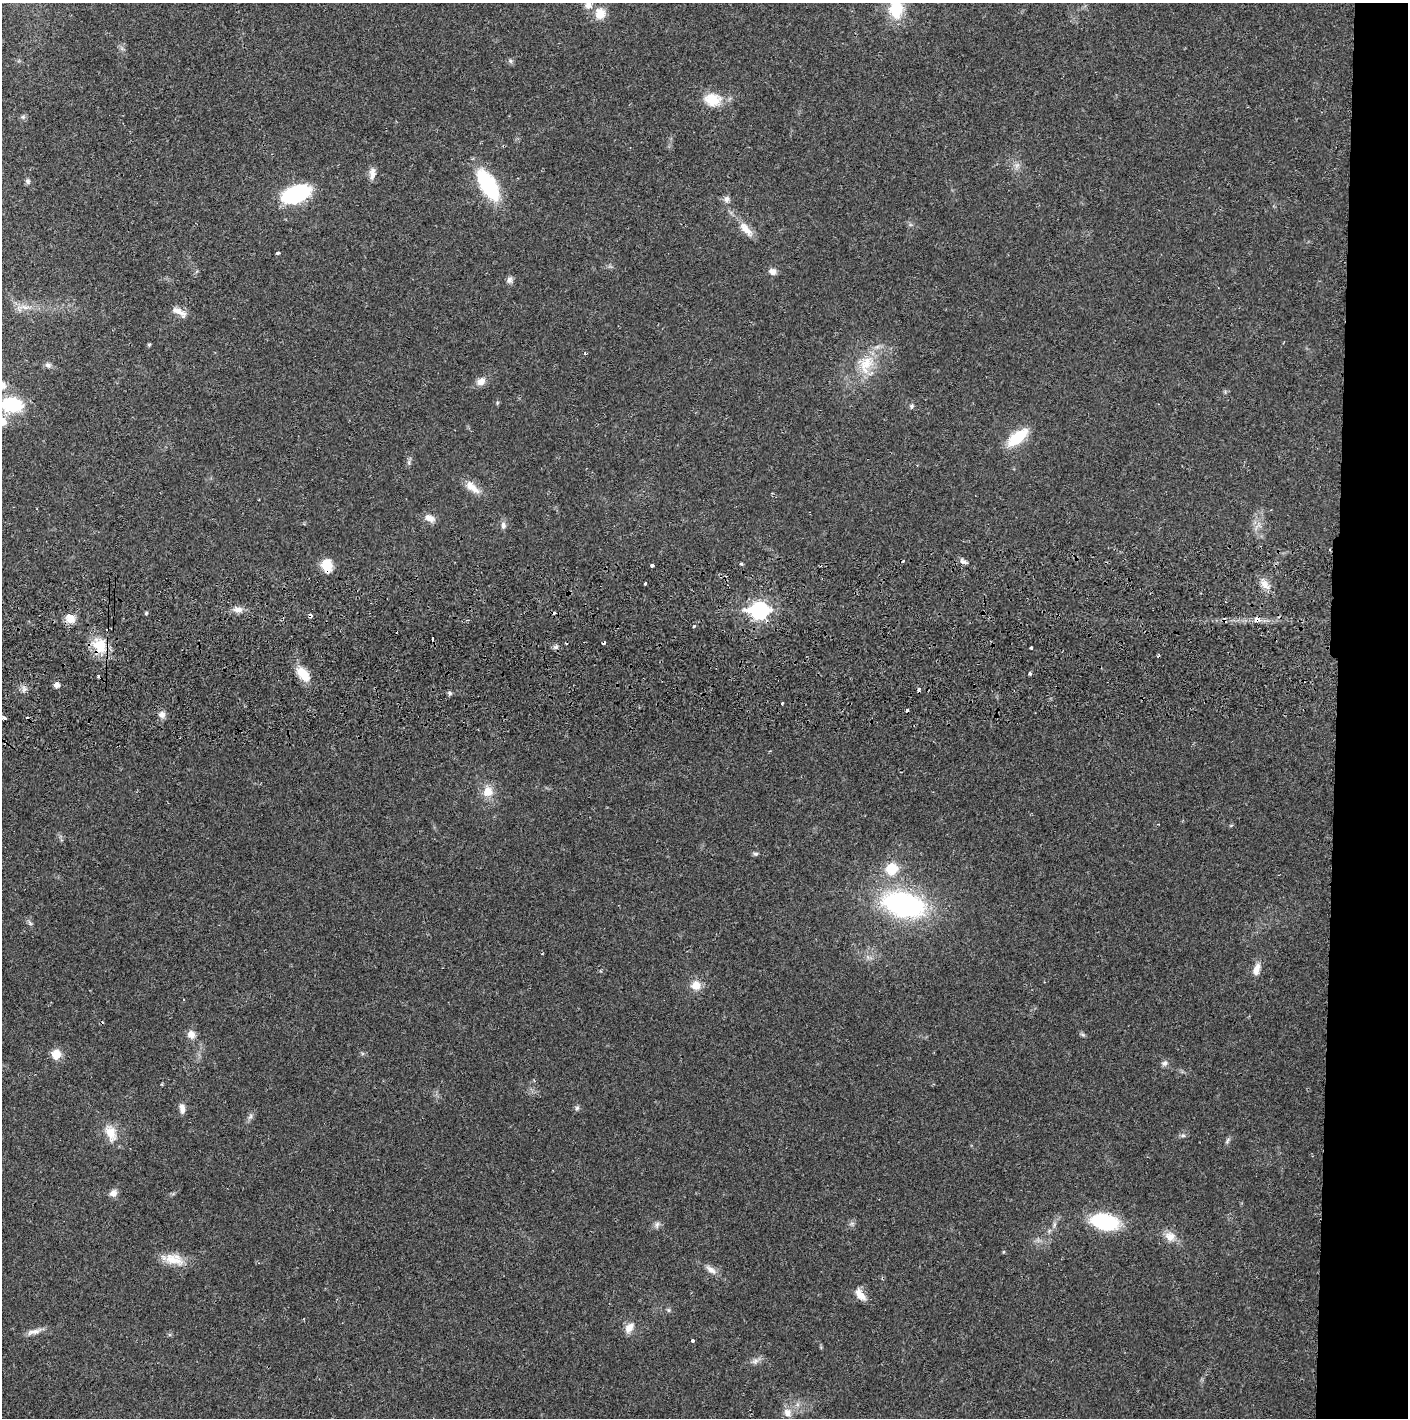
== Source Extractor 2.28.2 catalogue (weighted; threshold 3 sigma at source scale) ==
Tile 6 of 3 x 3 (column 3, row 2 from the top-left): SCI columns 2816-4221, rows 1471-2886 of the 4228 x 4359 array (HDU 1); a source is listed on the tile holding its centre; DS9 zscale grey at full resolution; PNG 1410 x 1420 px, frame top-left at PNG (2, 3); no overlay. Shown black and unused: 5% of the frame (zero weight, under 2 of 3 exposures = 3% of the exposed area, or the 3 px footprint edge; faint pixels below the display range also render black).
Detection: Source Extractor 2.28.2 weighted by HDU 2 'WHT'; one run over the whole footprint, this tile lists its part. Background 0.0214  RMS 0.0035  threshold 0.0156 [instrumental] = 3 sigma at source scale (4.5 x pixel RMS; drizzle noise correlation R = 1.50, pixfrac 1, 0.05/0.05 arcsec/px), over >= 5 px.
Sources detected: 97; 1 inside a brighter object's white glare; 10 cosmic-ray / hot-pixel residue — not listed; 1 inside a brighter listed object's ellipse — not listed separately; the other 85 listed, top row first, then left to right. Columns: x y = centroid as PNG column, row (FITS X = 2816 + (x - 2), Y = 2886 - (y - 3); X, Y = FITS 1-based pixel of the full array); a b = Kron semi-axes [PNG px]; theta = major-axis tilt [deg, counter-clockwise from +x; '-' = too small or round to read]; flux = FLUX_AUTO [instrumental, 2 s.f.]
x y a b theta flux
588 5 10 8 -67 2.2
896 9 17 12 87 14
600 13 15 13 74 4.6
510 61 6 6 - 0.71
712 99 23 16 -5 7.5
1017 165 7 4 18 0.94
372 172 15 9 -86 2.1
28 181 7 6 - 0.81
488 185 28 13 -59 32
295 193 26 16 28 28
726 199 9 7 -90 1.3
746 229 25 9 -48 4.3
278 253 4 3 - 0.61
772 271 10 8 -20 1.8
510 280 9 8 - 1.2
179 312 22 7 -30 2.7
149 345 5 4 - 0.41
585 353 4 3 - 0.41
866 364 24 18 50 9.6
48 365 9 6 -43 1.1
481 382 12 9 34 2.4
11 405 16 12 -6 24
912 406 7 5 62 0.7
2 421 12 11 - 3.7
1017 438 22 10 39 12
409 463 8 4 -89 0.73
472 487 25 9 -42 4.1
430 518 12 9 -21 2.7
503 525 10 7 -86 1.4
963 561 9 5 -36 1.2
741 564 4 3 - 0.54
327 565 13 9 -76 7.8
652 565 4 3 - 1.4
645 583 3 3 - 0.84
1265 585 17 7 -51 2.8
238 609 12 8 3 2.1
759 611 9 7 0 99
310 615 4 3 - 2.5
70 619 13 10 25 3.2
1257 619 4 4 - 3.7
1224 620 6 3 -70 0.55
694 626 3 2 - 0.94
432 639 4 3 - 1.6
100 646 22 19 -76 8.9
556 647 6 5 - 0.88
1031 648 3 3 - 0.92
303 674 17 10 -52 6.9
1030 674 3 3 - 1
98 676 3 3 - 0.57
57 685 5 5 - 1.9
450 693 6 5 - 0.67
782 703 3 3 - 0.88
162 714 9 8 - 1.9
4 718 4 3 - 2.8
488 792 13 12 - 4.7
755 854 7 5 -1 0.65
892 869 12 12 - 8.2
904 905 33 19 -14 75
30 923 8 4 -46 0.7
1257 969 17 8 74 2.8
696 985 12 11 - 3.9
191 1034 11 9 -57 2.3
1083 1035 7 4 -19 0.57
56 1054 10 9 - 4.9
1164 1063 8 7 - 1.1
162 1084 4 3 - 0.34
577 1108 6 6 - 0.74
182 1109 13 7 -83 1.8
250 1116 7 5 60 0.91
111 1133 24 12 -69 5.3
1183 1135 7 4 0 0.64
1227 1141 10 3 61 0.65
113 1193 10 9 - 1.8
1104 1222 30 16 -12 22
657 1225 10 6 82 1
1170 1236 15 13 -24 3.6
174 1259 27 14 -11 6.5
711 1270 16 7 -33 2.3
860 1295 18 8 -49 3.2
668 1310 6 4 -90 0.52
629 1328 15 10 56 2.7
34 1332 22 6 15 2.4
692 1341 3 3 - 0.85
755 1361 9 7 46 1.3
787 1413 12 10 -50 2.6
Overlapping masked pixels (flux is a lower limit): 5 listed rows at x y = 327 565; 310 615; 1257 619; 1224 620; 100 646
Isophote crosses this tile's border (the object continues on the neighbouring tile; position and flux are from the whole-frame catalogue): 5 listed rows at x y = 588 5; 896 9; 11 405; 2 421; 4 718